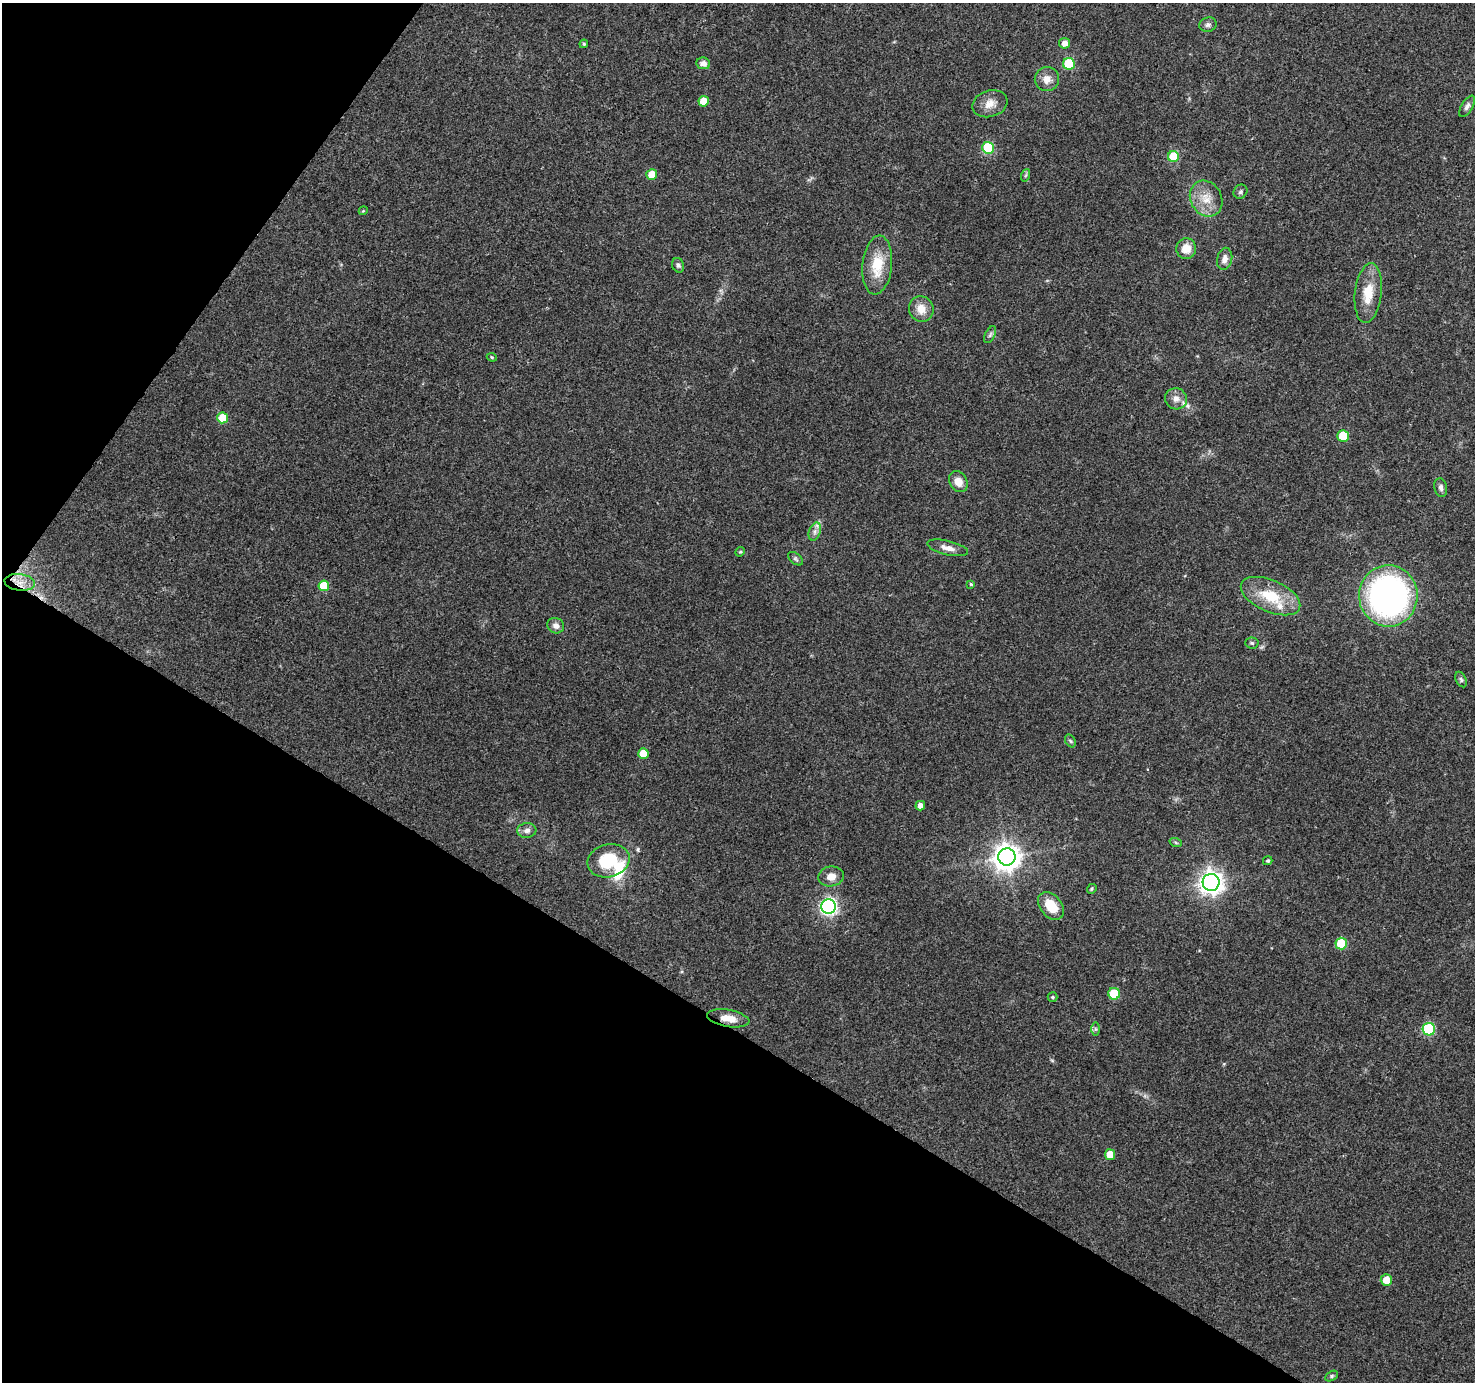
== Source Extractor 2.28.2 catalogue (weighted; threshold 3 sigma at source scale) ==
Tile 9 of 4 x 4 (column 1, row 3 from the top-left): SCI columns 1-1473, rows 1568-2947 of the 5900 x 5964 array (HDU 1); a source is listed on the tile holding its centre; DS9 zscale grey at full resolution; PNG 1477 x 1384 px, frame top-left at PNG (2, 3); each listed source drawn as its Kron ellipse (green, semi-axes under 4 px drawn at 4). Shown black and unused: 32% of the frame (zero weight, under 3 of 4 exposures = <1% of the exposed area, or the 3 px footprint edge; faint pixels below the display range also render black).
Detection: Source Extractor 2.28.2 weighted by HDU 2 'WHT'; one run over the whole footprint, this tile lists its part. Background 0.114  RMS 0.0065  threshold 0.0294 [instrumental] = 3 sigma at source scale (4.5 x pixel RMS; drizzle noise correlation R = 1.50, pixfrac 1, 0.0396/0.0396 arcsec/px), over >= 5 px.
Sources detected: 67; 1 inside a brighter object's white glare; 1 cosmic-ray / hot-pixel residue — neither listed nor drawn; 2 inside a brighter listed object's ellipse — not listed separately; the other 63 listed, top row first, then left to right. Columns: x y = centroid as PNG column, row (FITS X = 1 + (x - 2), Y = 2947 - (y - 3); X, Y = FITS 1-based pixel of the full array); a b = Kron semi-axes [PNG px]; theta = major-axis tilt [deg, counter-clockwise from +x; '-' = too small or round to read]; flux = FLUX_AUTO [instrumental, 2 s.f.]
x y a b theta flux
1208 25 9 7 16 2.2
1065 43 5 5 - 4.6
584 44 4 4 - 0.86
703 63 7 6 - 4
1069 64 6 6 - 33
1047 79 12 12 - 5.8
704 101 5 5 - 9.7
990 104 18 13 17 7.5
1467 106 12 5 59 2.3
988 148 6 6 - 39
1173 156 5 5 - 22
652 174 5 5 - 11
1026 175 6 4 71 0.96
1240 192 7 6 - 1.5
1206 199 19 15 -60 12
363 211 4 3 - 0.62
1186 249 10 10 - 7.9
1225 259 11 7 77 3.7
678 265 7 6 - 1.6
877 265 29 15 84 20
1368 293 30 13 84 16
921 309 13 12 - 8.5
990 335 9 5 63 1.6
492 357 5 4 - 0.88
1176 399 11 10 - 4.6
223 418 5 5 - 21
1343 436 6 5 - 20
958 482 11 8 -58 6.7
1441 488 9 6 -80 2.2
815 532 9 5 72 2.5
948 548 21 7 -13 5.4
740 552 5 4 - 0.76
795 559 9 5 -38 1.5
20 582 15 8 -7 7.5
971 584 4 3 - 0.72
324 586 5 5 - 22
1271 596 32 16 -24 25
1388 596 31 29 -89 200
556 626 8 7 - 3.1
1252 643 7 5 -3 1.2
1461 680 8 5 -63 1.3
1070 741 7 5 -58 1.1
643 753 5 5 - 7.8
920 806 4 4 - 4
527 830 9 7 4 2.9
1176 843 6 4 -20 0.87
1007 857 8 8 - 720
609 861 21 16 14 29
1268 861 5 4 - 0.89
831 876 13 10 8 5.9
1211 882 8 8 - 470
1092 889 5 4 - 0.85
829 906 7 7 - 180
1051 906 15 10 -50 15
1341 943 6 5 - 25
1114 994 6 6 - 21
1052 997 5 5 - 1.1
728 1018 21 8 -10 8.3
1095 1029 7 4 -90 1.1
1429 1029 6 6 - 49
1110 1155 5 5 - 11
1386 1280 6 6 - 8.2
1332 1376 7 5 28 1.1
Overlapping masked pixels (flux is a lower limit): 2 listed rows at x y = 20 582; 728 1018